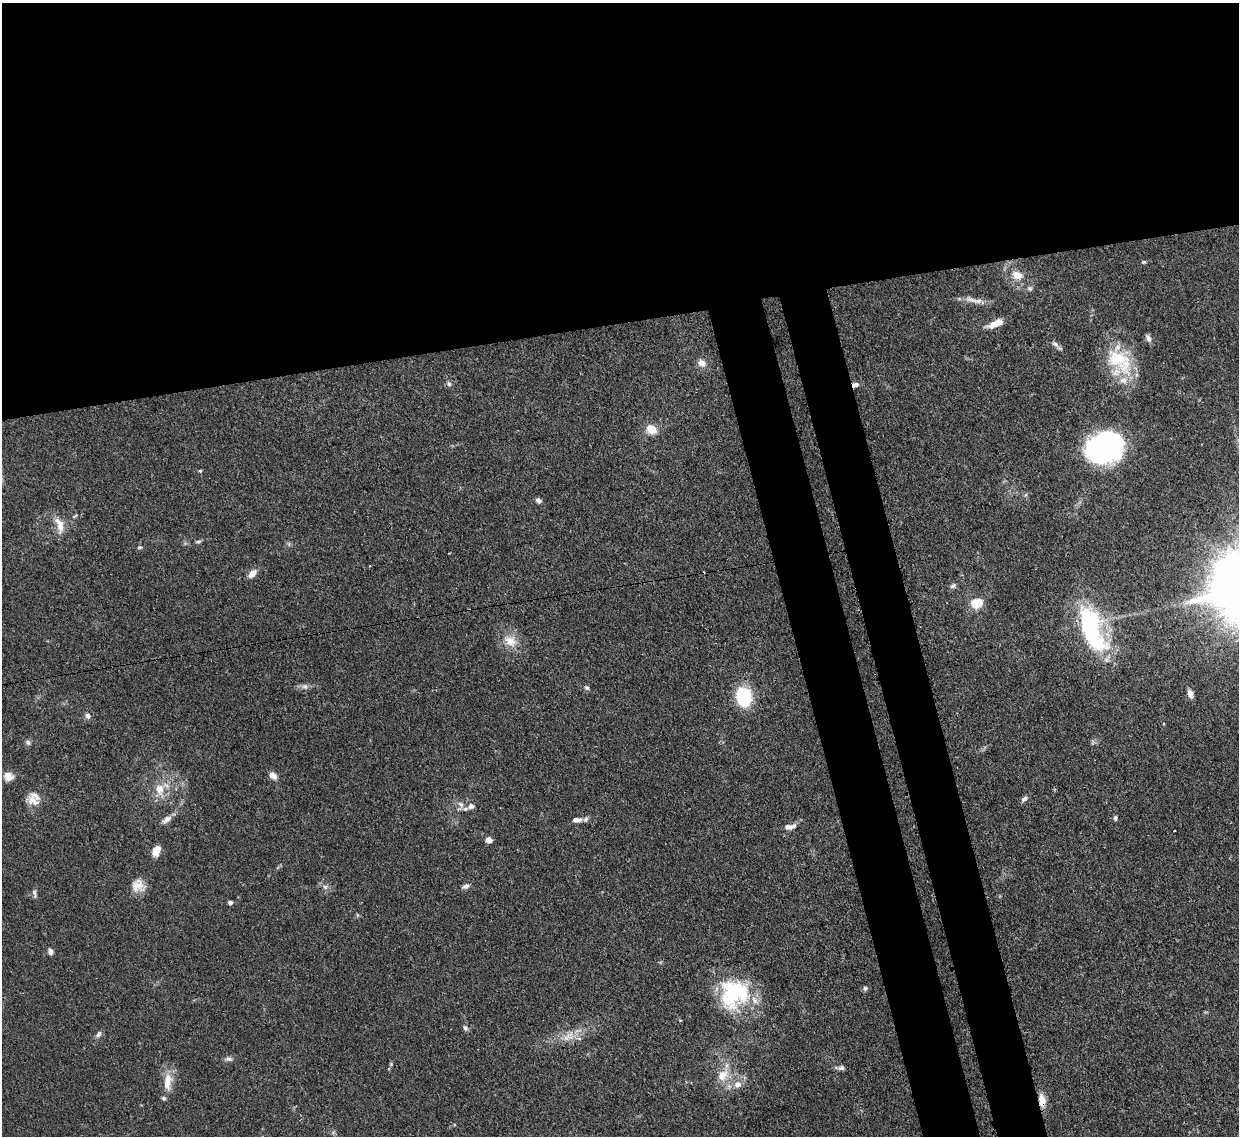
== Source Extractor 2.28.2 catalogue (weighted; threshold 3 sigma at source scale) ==
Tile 2 of 4 x 4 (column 2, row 1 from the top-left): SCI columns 1313-2549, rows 3618-4751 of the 5105 x 5088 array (HDU 1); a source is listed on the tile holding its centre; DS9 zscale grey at full resolution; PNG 1241 x 1138 px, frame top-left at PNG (2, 3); no overlay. Shown black and unused: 35% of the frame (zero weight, under 3 of 4 exposures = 9% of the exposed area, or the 3 px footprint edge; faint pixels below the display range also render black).
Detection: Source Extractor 2.28.2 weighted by HDU 2 'WHT'; one run over the whole footprint, this tile lists its part. Background 0.146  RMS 0.0052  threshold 0.0234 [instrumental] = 3 sigma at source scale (4.5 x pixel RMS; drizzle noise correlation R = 1.50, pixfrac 1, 0.05/0.05 arcsec/px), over >= 5 px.
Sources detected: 69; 1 inside a brighter object's white glare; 1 cosmic-ray / hot-pixel residue — not listed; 5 inside a brighter listed object's ellipse — not listed separately; the other 62 listed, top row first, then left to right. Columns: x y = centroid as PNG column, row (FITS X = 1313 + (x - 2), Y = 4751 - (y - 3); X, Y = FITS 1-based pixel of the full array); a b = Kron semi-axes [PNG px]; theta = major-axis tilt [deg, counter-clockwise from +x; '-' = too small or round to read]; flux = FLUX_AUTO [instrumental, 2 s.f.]
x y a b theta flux
1144 262 6 4 19 0.68
1017 275 16 11 -16 6.3
1029 289 7 6 - 1.2
973 300 30 7 -13 4.3
995 324 17 7 22 7.1
1148 338 10 7 -61 2.1
1055 344 12 6 -32 1.9
1119 361 43 25 -44 29
701 363 12 9 -43 3.6
449 384 7 5 -63 1.2
855 385 8 5 17 2.3
651 429 13 10 -32 6.9
1107 446 35 26 -22 78
200 470 4 3 - 0.92
538 500 8 5 -26 1.5
75 516 9 3 34 0.76
60 525 25 10 -73 6.7
199 541 7 4 6 0.94
140 547 6 5 - 0.83
252 573 12 7 47 3.5
953 586 8 6 37 1.3
977 603 10 8 18 12
1092 629 62 24 -70 62
510 641 18 14 -34 8.3
305 686 9 8 - 2
587 688 7 6 - 1.1
1190 694 8 5 -71 3
744 697 20 14 -80 25
88 716 7 6 - 2
28 742 8 6 -73 1.3
8 776 12 10 -25 4.7
273 776 10 7 -46 3.5
159 789 19 13 -78 8.3
1024 799 10 5 41 1.5
32 801 19 11 -30 5.2
461 804 10 6 -45 2.2
471 806 6 6 - 2.3
1115 818 5 4 - 1.3
167 819 15 7 35 3.1
576 820 11 6 -1 3.3
788 827 10 6 -10 2
1174 831 3 2 - 0.59
489 840 7 6 - 3.1
156 850 12 8 66 5.2
138 886 17 16 - 6.4
466 886 9 6 21 1.7
325 887 7 6 - 1.7
34 894 12 5 -75 1.5
230 902 4 4 - 2
50 951 6 5 - 2.7
865 988 6 6 - 1.2
734 993 37 33 46 46
465 1028 8 6 -68 1.4
99 1034 9 6 64 1.7
566 1037 19 6 50 3.7
229 1059 10 6 0 1.6
391 1064 5 4 - 0.58
841 1068 8 7 - 1.4
723 1075 17 13 56 8.2
168 1082 27 10 85 8
737 1084 11 9 1 3.9
1042 1100 12 7 -83 6.5
Overlapping masked pixels (flux is a lower limit): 2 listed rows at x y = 855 385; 1042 1100